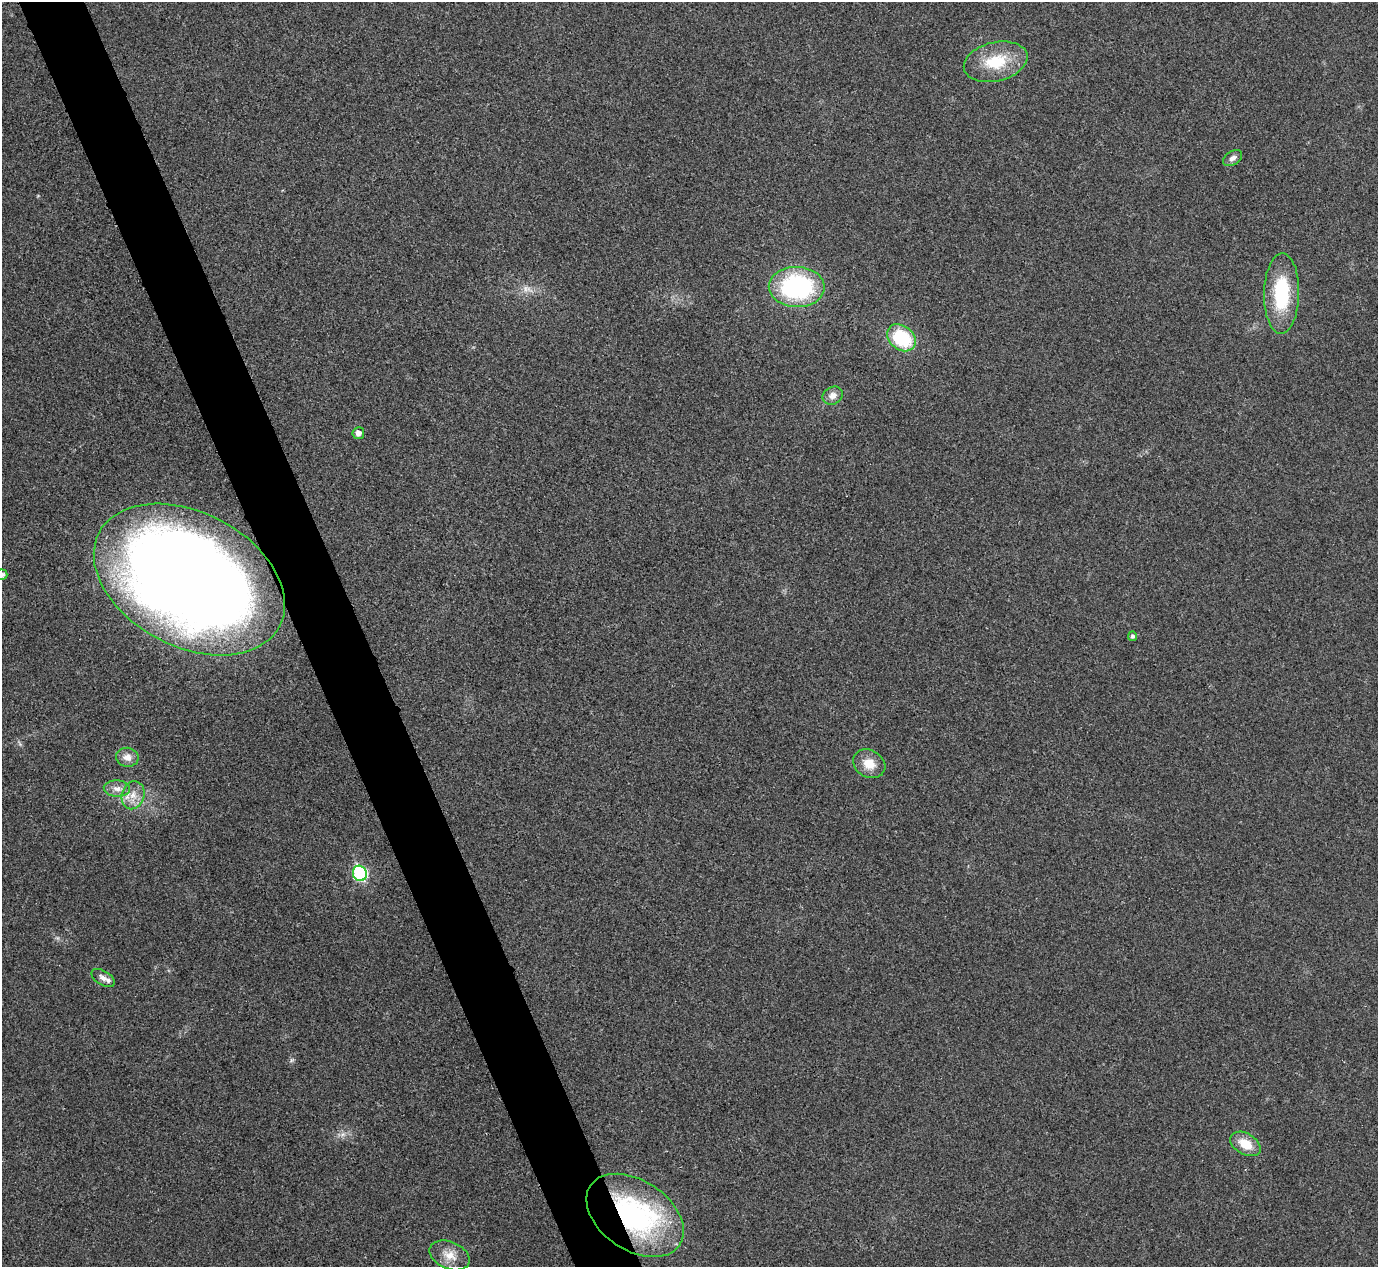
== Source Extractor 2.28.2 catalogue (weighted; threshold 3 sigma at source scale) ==
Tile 11 of 4 x 4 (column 3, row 3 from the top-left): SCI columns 2758-4133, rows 1423-2687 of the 5517 x 5505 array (HDU 1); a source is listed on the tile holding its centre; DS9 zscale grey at full resolution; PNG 1380 x 1269 px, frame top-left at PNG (2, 2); each listed source drawn as its Kron ellipse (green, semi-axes under 4 px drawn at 4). Shown black and unused: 5% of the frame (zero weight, under 3 of 4 exposures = <1% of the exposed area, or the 3 px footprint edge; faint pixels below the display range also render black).
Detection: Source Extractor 2.28.2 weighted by HDU 2 'WHT'; one run over the whole footprint, this tile lists its part. Background 0.0197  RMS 0.0059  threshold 0.0265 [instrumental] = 3 sigma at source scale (4.5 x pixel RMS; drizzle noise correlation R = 1.50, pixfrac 1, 0.05/0.05 arcsec/px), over >= 5 px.
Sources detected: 21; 1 too faint to see at this stretch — neither listed nor drawn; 1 inside a brighter listed object's ellipse — not listed separately; the other 19 listed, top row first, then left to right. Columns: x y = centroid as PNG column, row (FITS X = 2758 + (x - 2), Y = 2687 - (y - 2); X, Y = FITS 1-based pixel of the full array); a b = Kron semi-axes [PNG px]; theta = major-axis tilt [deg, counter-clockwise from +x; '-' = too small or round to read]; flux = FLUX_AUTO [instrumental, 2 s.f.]
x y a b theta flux
996 62 32 19 13 24
1233 158 10 6 33 2.6
797 287 28 20 -1 88
1282 293 40 17 89 39
901 338 16 12 -38 36
833 396 10 8 29 4
358 433 6 6 - 3
2 575 5 5 - 1.9
189 579 102 67 -27 1100
1132 636 5 4 - 1.6
127 757 11 9 -11 4.7
869 764 17 13 -29 9.3
117 789 13 8 -3 4.2
133 795 14 11 75 6.9
360 873 8 7 - 73
103 978 13 7 -31 3.1
1245 1144 16 10 -30 11
635 1215 54 35 -34 120
450 1255 21 13 -23 8.4
Overlapping masked pixels (flux is a lower limit): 2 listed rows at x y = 189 579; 635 1215
Isophote crosses this tile's border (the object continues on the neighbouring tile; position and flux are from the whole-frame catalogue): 1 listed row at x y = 2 575